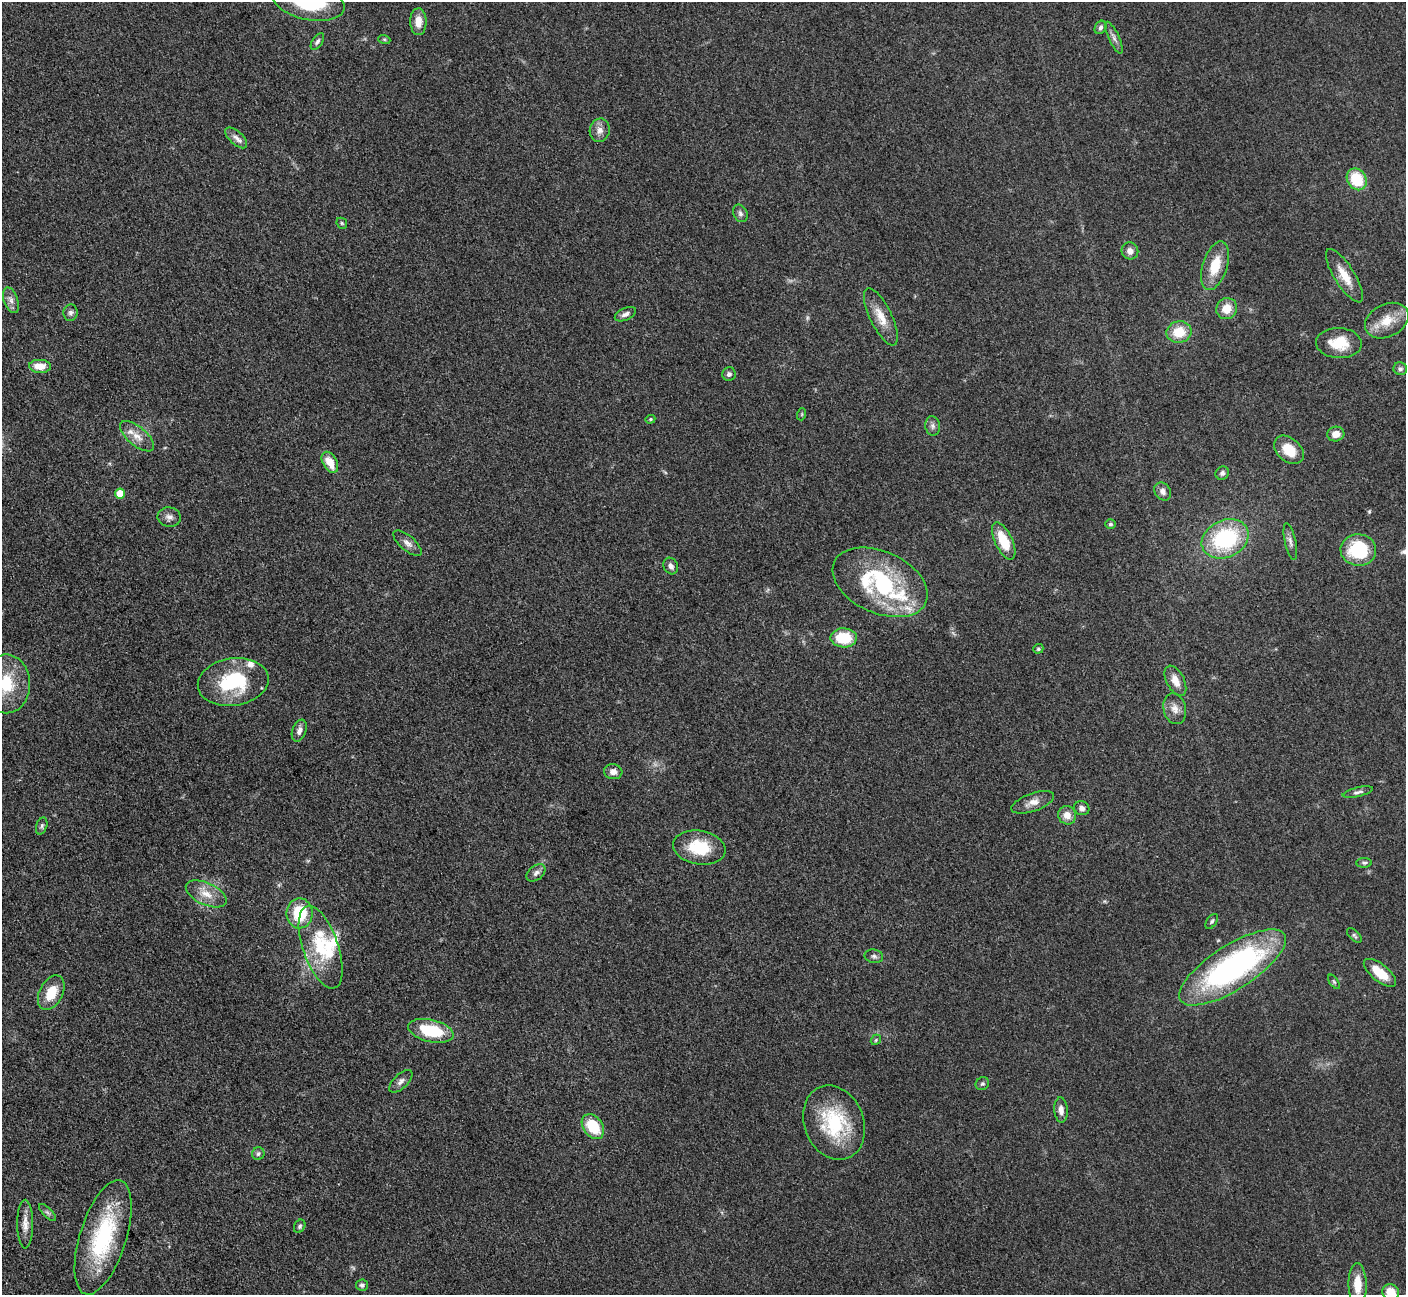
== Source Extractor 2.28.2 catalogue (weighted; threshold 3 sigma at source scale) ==
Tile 7 of 4 x 4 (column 3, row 2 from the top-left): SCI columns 2826-4229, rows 2885-4177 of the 5698 x 5663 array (HDU 1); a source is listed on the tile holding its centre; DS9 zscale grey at full resolution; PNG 1408 x 1297 px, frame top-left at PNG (2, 2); each listed source drawn as its Kron ellipse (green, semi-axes under 4 px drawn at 4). Nothing masked; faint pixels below the display range render black.
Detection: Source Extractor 2.28.2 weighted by HDU 2 'WHT'; one run over the whole footprint, this tile lists its part. Background 0.0525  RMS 0.0056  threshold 0.0251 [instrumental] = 3 sigma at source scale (4.5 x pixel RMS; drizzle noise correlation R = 1.50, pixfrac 1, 0.05/0.05 arcsec/px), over >= 5 px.
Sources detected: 93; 1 too faint to see at this stretch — neither listed nor drawn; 7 inside a brighter listed object's ellipse — not listed separately; the other 85 listed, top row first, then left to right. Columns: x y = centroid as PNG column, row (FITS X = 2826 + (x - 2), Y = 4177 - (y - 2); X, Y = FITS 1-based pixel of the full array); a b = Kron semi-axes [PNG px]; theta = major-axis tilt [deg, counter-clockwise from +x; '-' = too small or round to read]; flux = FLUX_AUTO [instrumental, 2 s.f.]
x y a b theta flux
309 2 37 18 -12 42
418 22 13 8 -90 6.2
1101 27 7 5 58 1.4
1114 38 17 5 -64 2.6
384 39 6 4 -19 0.8
317 41 9 5 57 1.5
600 130 12 10 77 3.8
236 138 13 6 -43 3.2
1357 179 11 9 -58 21
740 213 9 6 -64 1.9
342 223 6 5 - 0.81
1130 251 8 8 - 3.7
1215 266 25 12 72 15
1344 276 31 10 -58 10
11 300 13 7 -71 3.1
1227 309 11 10 - 7.9
71 313 8 7 - 1.8
625 314 11 6 24 2.4
881 317 31 11 -64 9.8
1387 321 23 16 27 12
1179 332 12 10 10 13
1339 343 23 15 -3 14
40 366 11 6 -2 8
1400 369 7 6 - 1.4
729 374 7 6 - 1.8
802 414 6 4 72 0.61
650 419 5 4 - 0.76
933 426 9 7 -80 2
1336 434 8 7 - 4.9
137 436 21 9 -40 6.4
1289 450 17 11 -41 12
330 462 11 7 -59 8.3
1222 473 7 6 - 1.9
1163 491 9 7 -54 3
120 493 5 5 - 10
169 517 11 9 -9 3
1110 524 5 5 - 0.97
1225 539 24 18 24 54
1004 541 20 9 -65 16
1290 542 19 5 -78 2.6
407 543 17 7 -40 3.4
1358 550 18 15 -7 32
671 566 8 7 - 2.7
880 582 50 31 -24 70
844 638 13 9 -1 19
1038 649 5 4 - 1.1
1175 681 16 9 -63 6.1
233 682 35 23 8 40
6 684 29 24 90 24
1175 709 16 11 -75 4.9
299 731 11 7 69 2.9
613 772 9 7 -5 3.4
1358 792 15 4 13 1.9
1033 802 22 9 20 5.3
1082 808 8 7 - 2.1
1067 815 9 9 - 5.2
42 826 9 5 71 1.2
699 848 26 16 -10 22
1364 863 8 5 1 1.2
536 873 10 7 39 2.4
206 894 22 11 -24 8.2
300 913 15 13 -89 22
1212 921 8 5 55 1.1
1354 936 9 5 -44 1.2
321 947 43 17 -71 29
874 956 9 6 -10 1.7
1232 967 61 22 32 150
1380 973 19 8 -39 13
1334 982 8 4 -54 0.98
51 993 18 11 63 13
431 1031 23 11 -13 28
876 1040 6 4 49 0.75
401 1081 14 7 43 2.6
982 1084 7 6 - 1.1
1061 1110 12 6 -86 3.6
834 1123 38 29 -68 42
593 1127 13 9 -53 20
258 1154 6 6 - 1.5
47 1212 11 4 -45 1.4
25 1224 24 8 -90 5.4
300 1226 7 5 59 1.2
103 1237 59 23 73 56
1358 1284 21 9 -89 9.9
362 1285 6 5 - 1.6
1391 1292 8 7 - 9
Isophote crosses this tile's border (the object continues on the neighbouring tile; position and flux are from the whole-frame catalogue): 3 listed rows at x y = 309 2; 6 684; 1391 1292